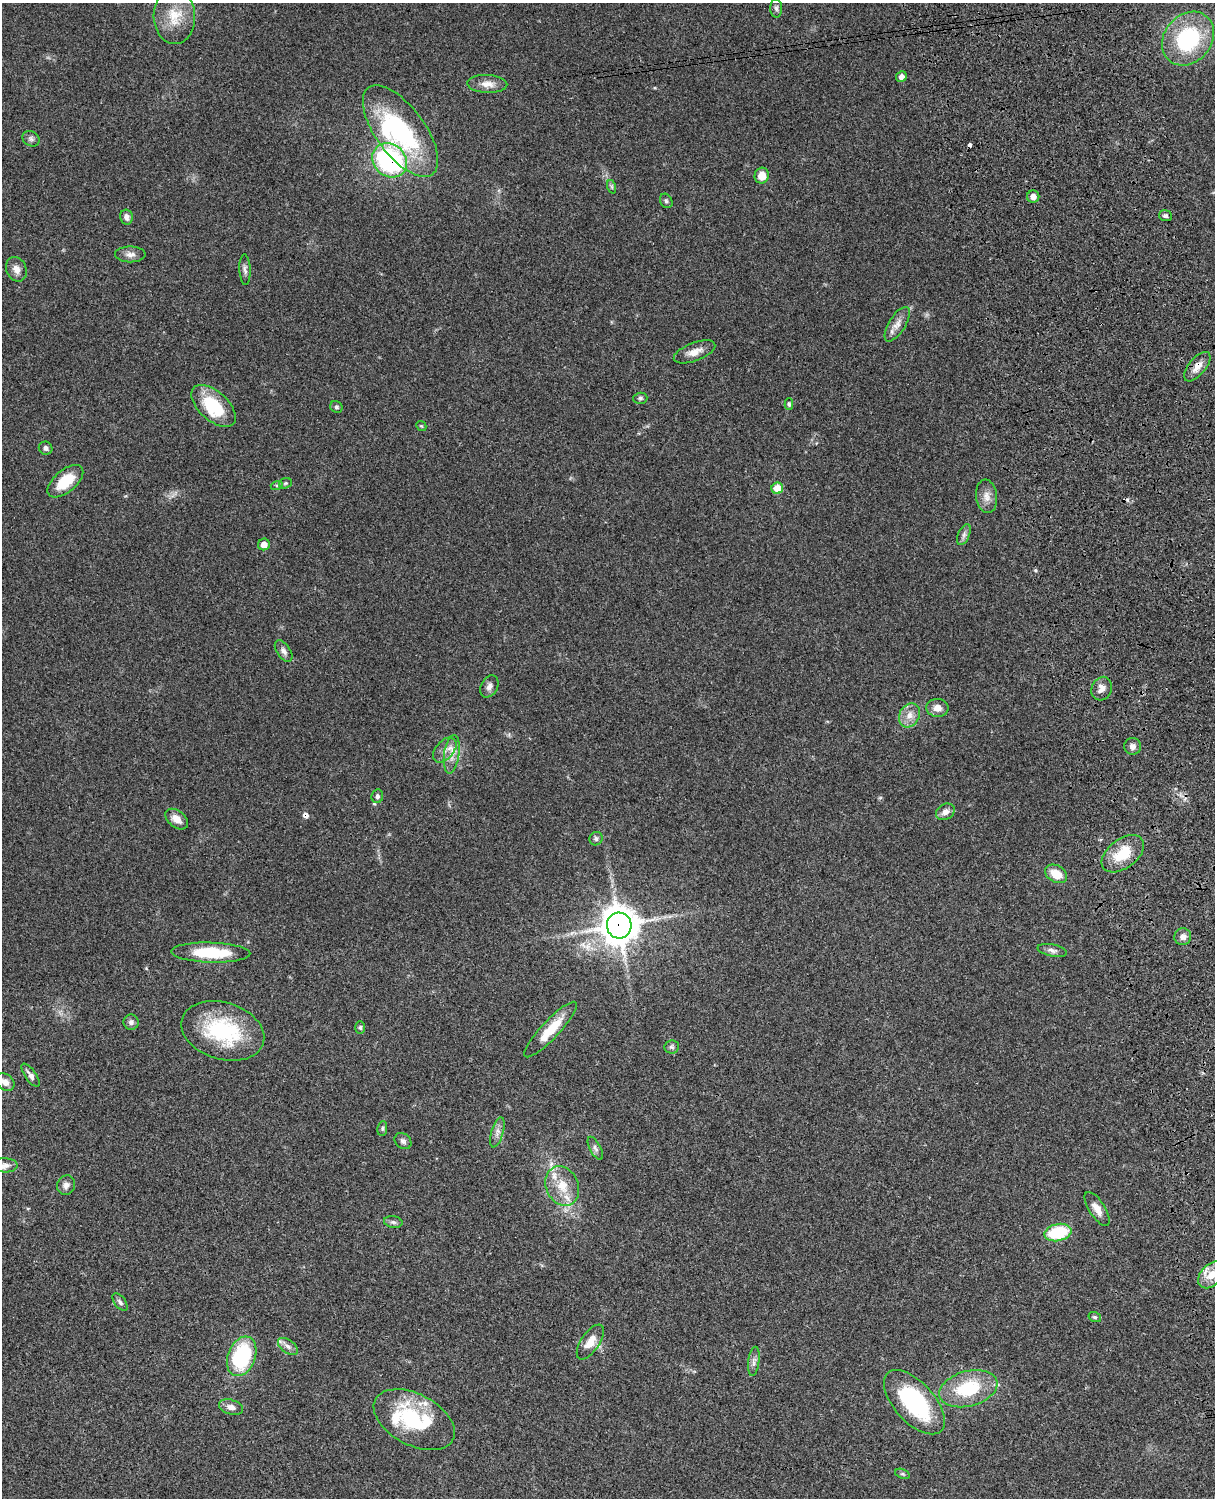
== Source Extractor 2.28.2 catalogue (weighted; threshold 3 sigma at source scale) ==
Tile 6 of 4 x 3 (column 2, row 2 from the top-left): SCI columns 1337-2549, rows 1774-3269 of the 5092 x 4930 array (HDU 1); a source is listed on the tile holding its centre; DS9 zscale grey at full resolution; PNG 1217 x 1500 px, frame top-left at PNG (2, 3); each listed source drawn as its Kron ellipse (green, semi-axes under 4 px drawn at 4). Shown black and unused: <1% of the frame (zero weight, under 3 of 4 exposures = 6% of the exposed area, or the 3 px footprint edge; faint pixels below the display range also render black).
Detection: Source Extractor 2.28.2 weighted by HDU 2 'WHT'; one run over the whole footprint, this tile lists its part. Background 0.0849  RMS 0.006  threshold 0.027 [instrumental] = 3 sigma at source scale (4.5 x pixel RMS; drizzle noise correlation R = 1.50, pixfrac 1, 0.05/0.05 arcsec/px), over >= 5 px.
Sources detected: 89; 1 inside a brighter object's white glare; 3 cosmic-ray / hot-pixel residue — neither listed nor drawn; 5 inside a brighter listed object's ellipse — not listed separately; the other 80 listed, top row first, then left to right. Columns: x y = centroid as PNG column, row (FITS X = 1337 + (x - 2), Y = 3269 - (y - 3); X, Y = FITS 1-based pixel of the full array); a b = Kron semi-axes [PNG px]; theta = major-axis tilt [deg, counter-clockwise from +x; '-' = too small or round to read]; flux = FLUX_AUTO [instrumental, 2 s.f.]
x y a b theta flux
776 8 9 6 -89 1.6
174 16 28 20 -88 16
1188 39 29 23 50 54
901 77 5 5 - 2.7
487 84 20 9 -3 5.6
400 131 54 24 -53 77
31 139 9 7 -28 1.8
390 160 18 16 -43 110
762 175 8 7 - 6.6
612 187 7 4 -71 0.98
1033 197 6 6 - 3.2
666 201 7 6 - 1.3
1165 216 6 5 - 1.2
126 217 7 6 - 2.6
130 254 15 8 0 3.4
16 269 13 10 -66 4.3
245 270 15 5 -88 2.2
897 324 20 8 58 5
694 352 22 9 21 5.9
1197 367 18 8 50 5.5
640 398 7 5 2 1.3
789 404 6 4 -88 0.91
214 406 27 14 -42 27
336 407 6 5 - 1.1
421 426 5 4 - 0.69
46 448 7 6 - 1.7
65 481 21 11 40 16
285 483 6 5 - 0.89
277 485 6 4 18 0.82
777 488 6 5 - 10
987 496 17 10 -83 5.1
964 535 11 5 66 2.1
264 544 6 5 - 4.6
284 651 12 6 -56 2.5
489 686 12 8 62 2.7
1102 689 12 10 66 4.3
937 708 11 9 -7 4.6
909 715 13 10 62 5.5
1133 746 8 8 - 2.7
445 750 14 9 49 4.6
452 754 19 7 81 6.1
377 796 7 5 79 1.4
945 812 10 7 30 3.6
177 819 13 8 -39 4.9
596 839 7 6 - 1.4
1123 854 24 14 37 18
1056 874 12 8 -29 9.7
619 925 13 12 - 1200
1183 937 8 8 - 3.1
1052 950 15 6 -11 2.5
211 953 39 10 -2 28
131 1022 8 7 - 2
360 1027 6 5 - 1.1
551 1029 37 9 47 15
223 1031 42 28 -17 52
672 1047 7 6 - 1.3
31 1075 13 5 -55 2.5
5 1082 10 7 -35 3.6
382 1128 8 5 83 1
497 1132 15 6 73 3.3
403 1141 9 7 -41 1.9
595 1148 13 5 -62 2.1
5 1165 12 7 -3 3.2
66 1185 10 9 - 2.9
562 1186 20 16 -66 13
1097 1209 19 8 -57 5.5
393 1222 9 6 -10 1.7
1058 1233 14 8 13 31
1212 1275 16 10 45 8.6
120 1302 10 5 -53 1.8
1095 1317 6 5 - 1.1
590 1342 20 9 56 7.9
288 1346 11 6 -37 2.7
242 1356 20 13 68 51
754 1361 15 5 82 2.4
968 1389 30 17 15 33
914 1402 39 20 -48 63
231 1407 12 7 -16 3.5
414 1420 44 25 -27 49
902 1474 7 4 -19 1.1
Overlapping masked pixels (flux is a lower limit): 3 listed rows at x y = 390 160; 1197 367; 619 925
Isophote crosses this tile's border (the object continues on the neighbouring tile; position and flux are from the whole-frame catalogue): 2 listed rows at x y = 5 1082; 1212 1275